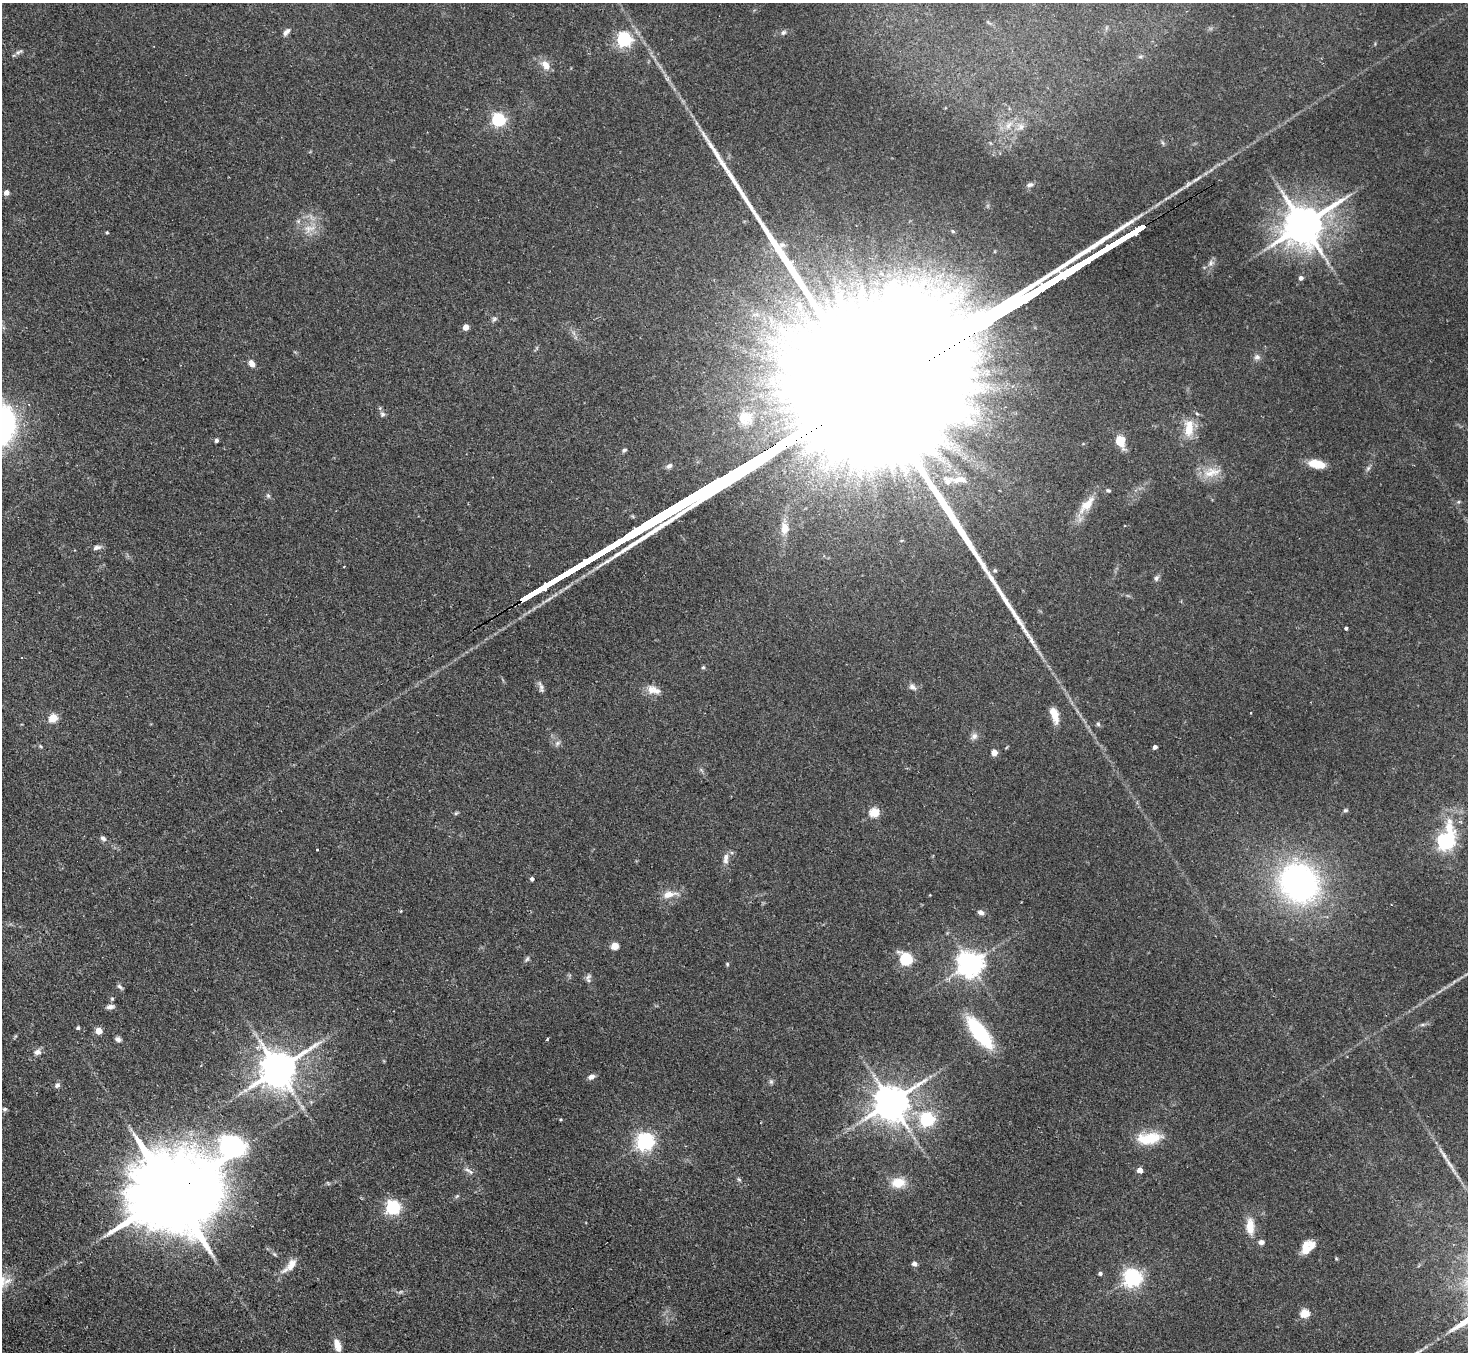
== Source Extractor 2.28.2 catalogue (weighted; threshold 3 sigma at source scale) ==
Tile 7 of 4 x 4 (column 3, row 2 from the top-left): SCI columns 2980-4445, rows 3030-4379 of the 5961 x 5922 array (HDU 1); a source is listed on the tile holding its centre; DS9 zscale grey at full resolution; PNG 1470 x 1354 px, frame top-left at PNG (2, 3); no overlay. Shown black and unused: <1% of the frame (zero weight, under 2 of 3 exposures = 3% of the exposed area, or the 3 px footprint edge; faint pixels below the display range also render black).
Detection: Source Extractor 2.28.2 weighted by HDU 2 'WHT'; one run over the whole footprint, this tile lists its part. Background 0.0752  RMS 0.0056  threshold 0.0251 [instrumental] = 3 sigma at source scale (4.5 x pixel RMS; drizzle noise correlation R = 1.50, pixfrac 1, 0.05/0.05 arcsec/px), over >= 5 px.
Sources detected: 118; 1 too faint to see at this stretch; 1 inside a brighter object's white glare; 1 long thin detection or spike segment (spike, bleed or trail) — not listed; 6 inside a brighter listed object's ellipse — not listed separately; the other 109 listed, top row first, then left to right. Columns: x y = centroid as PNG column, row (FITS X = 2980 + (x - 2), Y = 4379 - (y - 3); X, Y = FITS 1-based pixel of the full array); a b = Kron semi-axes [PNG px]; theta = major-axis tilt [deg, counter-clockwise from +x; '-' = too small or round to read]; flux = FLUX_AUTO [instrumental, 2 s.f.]
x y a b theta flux
286 32 11 5 47 2.2
783 32 8 6 43 1.3
624 39 6 6 - 150
19 52 11 5 29 1.3
1140 57 6 4 18 0.79
546 65 14 9 -57 5
499 120 6 6 - 100
1008 125 12 7 53 3.5
1021 127 10 8 29 3
1163 143 6 4 -70 0.81
1030 185 10 6 15 1.7
6 192 5 4 - 3.3
1304 225 13 10 36 1900
309 228 19 10 12 6.5
107 232 4 3 - 0.71
1211 263 9 6 43 2
1301 278 5 4 - 2
799 306 19 10 -69 8.7
494 319 8 5 54 1.2
466 327 4 4 - 7.3
773 343 17 9 5 7.5
1257 357 9 8 - 2.1
252 363 8 6 -65 3.4
382 414 7 7 - 1.4
745 418 18 15 6 7.9
1189 428 22 11 86 11
216 440 5 4 - 1.2
1120 441 13 9 -75 9.9
624 450 6 4 43 1
1317 464 17 8 -13 11
669 466 8 6 34 1.8
1368 468 8 4 45 1.1
1211 472 27 11 13 8.7
948 480 22 16 -3 13
268 495 6 5 - 1
1087 505 30 12 46 9.8
784 528 13 8 90 6.2
97 547 12 6 13 2
344 567 3 2 - 0.49
995 571 5 5 - 1
1156 578 8 6 74 1.4
1346 628 3 3 - 0.97
703 667 5 4 - 0.76
541 687 16 5 -73 2.2
912 687 11 7 -42 2.3
653 690 19 10 -17 5.2
1055 715 20 8 -72 6.4
53 718 5 5 - 23
1098 724 5 5 - 0.93
974 736 9 8 - 2.3
557 743 9 6 27 1.6
1155 747 4 4 - 2.1
994 753 4 4 - 7.4
1345 810 6 5 - 0.95
874 812 5 5 - 28
456 813 7 4 44 0.74
103 838 8 6 -34 1.7
1445 842 10 7 78 190
317 850 3 3 - 1.1
726 858 15 7 86 3.3
532 879 4 4 - 1.4
1299 883 38 33 -49 150
668 894 15 8 12 6
401 911 4 4 - 0.46
981 912 8 6 -19 2.1
615 946 5 5 - 14
527 959 10 4 51 1.2
906 959 6 6 - 75
727 964 5 4 - 0.66
970 964 8 7 - 600
588 977 10 6 54 1.6
120 986 8 5 -37 1.2
112 999 5 5 - 0.7
110 1007 11 5 9 1.9
78 1028 4 3 - 1
99 1031 5 4 - 10
979 1032 30 11 -52 49
118 1039 8 6 -34 1.6
547 1039 3 3 - 0.59
37 1052 11 8 21 2.5
278 1069 11 10 - 1500
591 1077 9 5 20 2.2
771 1082 7 6 - 1.1
57 1085 8 6 41 1.6
891 1102 11 9 34 1400
4 1109 7 6 - 1.1
561 1119 4 3 - 0.56
927 1120 6 6 - 100
1149 1138 28 12 7 18
645 1142 6 6 - 220
1449 1164 34 5 -57 6
1140 1170 4 4 - 5.9
471 1172 10 6 -41 1.8
739 1179 6 5 - 0.85
328 1183 7 4 -46 0.73
898 1183 18 12 6 9.3
172 1193 34 19 31 12000
457 1196 6 4 43 0.75
393 1208 6 6 - 120
1250 1226 19 9 -88 8.8
1261 1242 7 6 - 2.1
1305 1250 9 8 - 5.5
274 1254 6 4 -44 0.84
914 1264 6 6 - 1.6
291 1265 19 10 57 5.9
1100 1274 4 4 - 1.4
1132 1278 6 6 - 240
1305 1313 5 5 - 25
337 1346 16 7 -71 5
Overlapping masked pixels (flux is a lower limit): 1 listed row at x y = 172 1193